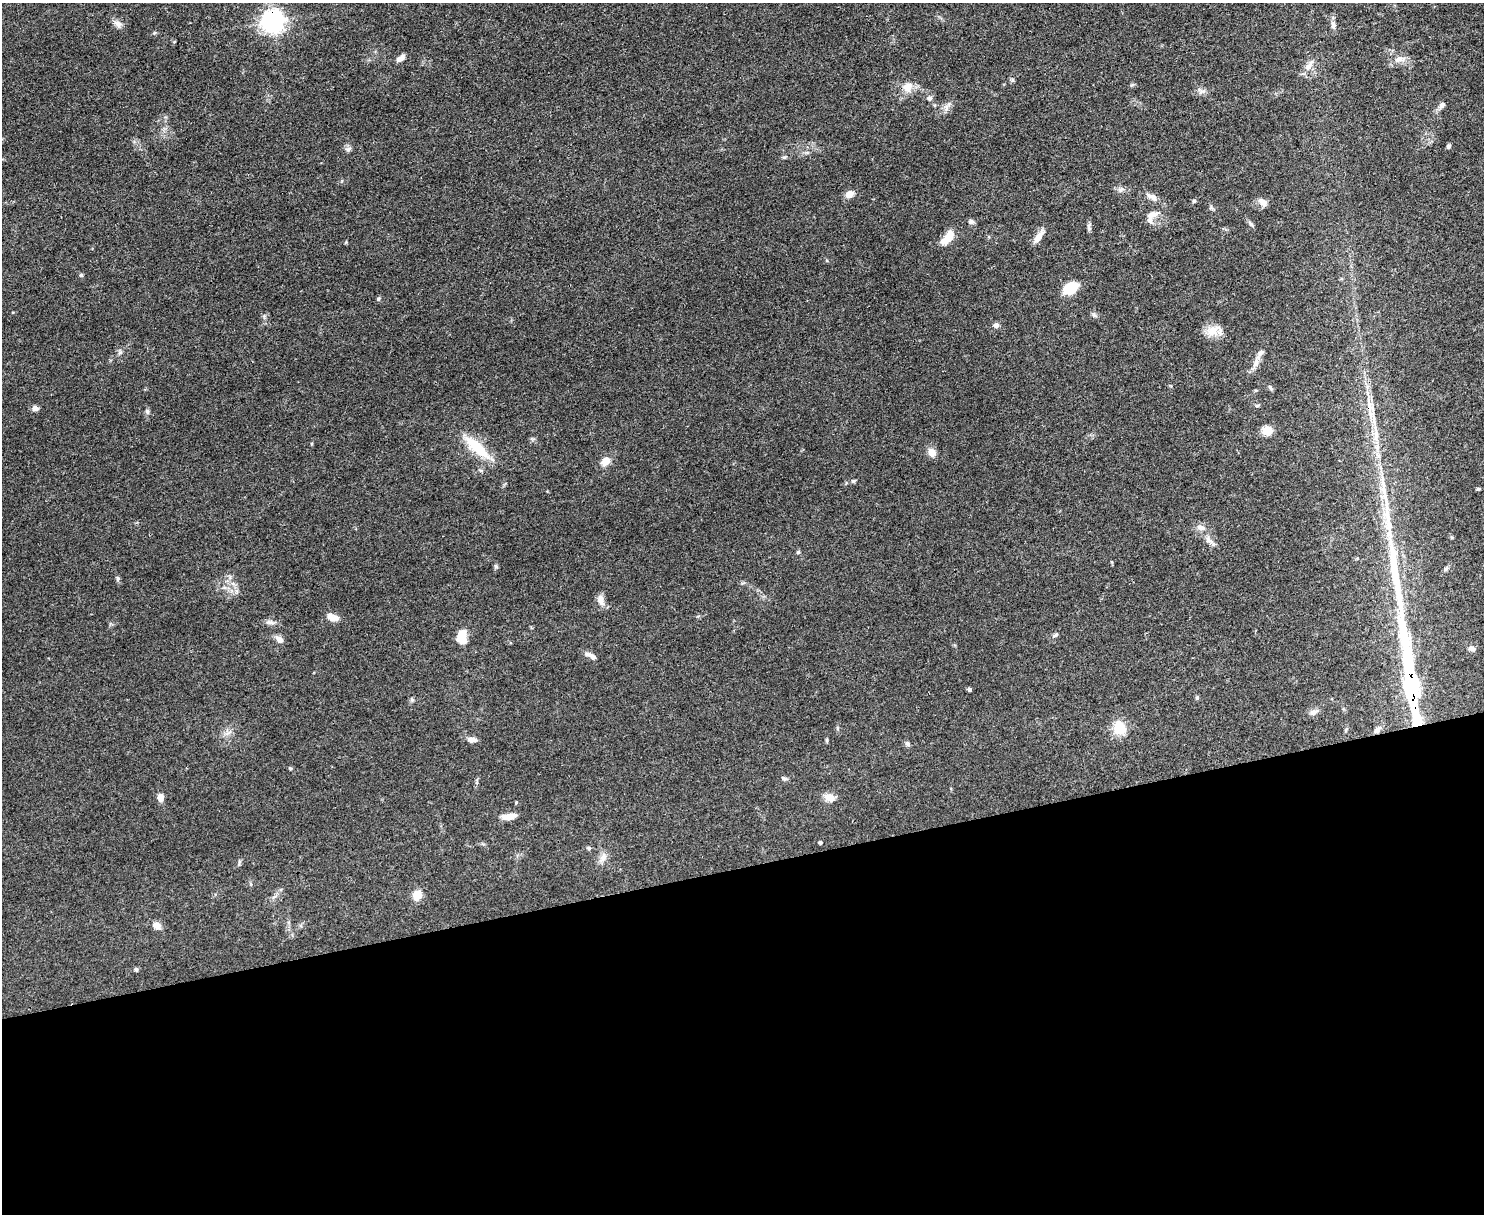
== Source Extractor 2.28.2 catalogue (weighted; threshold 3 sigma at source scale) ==
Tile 11 of 3 x 4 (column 2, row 4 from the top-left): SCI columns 1618-3099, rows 1-1212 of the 4832 x 4849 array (HDU 1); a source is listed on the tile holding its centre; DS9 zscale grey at full resolution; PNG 1486 x 1216 px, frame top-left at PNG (2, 3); no overlay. Shown black and unused: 29% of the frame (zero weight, under 3 of 4 exposures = <1% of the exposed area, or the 3 px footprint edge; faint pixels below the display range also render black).
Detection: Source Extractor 2.28.2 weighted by HDU 2 'WHT'; one run over the whole footprint, this tile lists its part. Background 0.0514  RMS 0.0049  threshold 0.022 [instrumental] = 3 sigma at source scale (4.5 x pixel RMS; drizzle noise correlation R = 1.50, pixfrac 1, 0.05/0.05 arcsec/px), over >= 5 px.
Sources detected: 85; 1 long thin detection or spike segment (spike, bleed or trail) — not listed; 5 inside a brighter listed object's ellipse — not listed separately; the other 79 listed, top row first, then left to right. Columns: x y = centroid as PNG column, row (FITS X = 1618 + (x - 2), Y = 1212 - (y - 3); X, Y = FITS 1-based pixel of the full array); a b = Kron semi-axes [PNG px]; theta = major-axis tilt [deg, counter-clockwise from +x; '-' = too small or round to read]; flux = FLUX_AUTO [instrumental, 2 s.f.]
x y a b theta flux
273 21 8 7 - 360
118 24 12 8 -39 2.5
1333 25 10 7 -84 1.9
400 58 9 6 32 2.6
1399 59 18 8 15 3.5
1309 66 20 7 53 3.6
1012 80 6 4 45 0.71
908 87 14 11 63 5.4
1201 91 12 8 -18 2.1
929 98 7 6 - 1.4
1442 105 8 7 - 1.6
1449 146 5 4 - 1.1
349 149 9 5 27 1.2
784 157 6 4 0 0.66
1121 190 9 6 37 1.5
849 194 10 7 30 3.5
1153 197 16 7 -29 3.2
1194 201 5 5 - 0.7
1263 202 11 8 -29 2.9
1153 214 16 8 21 3.4
971 222 7 6 - 1.3
1250 224 9 5 -49 1.1
1089 227 12 5 -88 1.2
950 237 14 10 85 5.7
1038 237 17 7 54 4.1
81 275 5 5 - 0.7
1071 288 11 8 30 19
378 299 6 5 - 0.8
1094 314 7 4 -55 0.96
996 325 8 7 - 1.4
1212 331 19 12 27 6.1
1256 362 13 6 78 2.7
1270 387 8 4 -55 0.81
1257 405 7 3 9 0.66
35 408 8 6 -4 1.8
1369 408 41 6 -82 10
147 411 7 5 -76 1.1
1267 431 5 5 - 24
477 447 42 13 -42 15
932 452 11 9 -68 3.4
605 461 12 9 40 4.3
853 481 6 4 16 0.78
1478 489 5 4 - 0.58
1201 527 12 8 -18 2.7
1209 540 16 6 -45 2.9
798 552 5 4 - 0.65
496 566 6 5 - 0.72
1446 569 7 5 22 0.85
118 578 6 5 - 0.95
601 600 15 8 -72 3.3
332 617 16 8 -24 3.4
271 622 12 5 -10 1.8
1056 635 7 5 28 0.91
462 637 18 11 80 7
279 639 9 6 -41 3
1472 648 9 6 -11 1.5
593 657 10 6 -35 1.6
1412 686 31 9 -84 79
969 689 4 4 - 1
1197 698 6 5 - 0.69
1313 712 11 7 21 2
1417 717 20 6 -81 34
1120 728 20 17 -60 8.5
1377 730 10 6 48 1.7
472 740 12 7 -4 2.2
827 740 6 4 90 0.59
907 744 6 6 - 1.2
290 768 5 4 - 0.56
784 778 9 4 -21 0.99
161 797 9 6 88 3.1
829 797 14 9 -18 3.9
509 816 16 7 9 4.8
820 842 3 3 - 0.8
589 848 5 5 - 0.75
603 857 17 8 63 3.2
239 862 9 3 77 0.8
417 895 11 9 61 5.8
157 926 9 7 -22 3.7
136 969 5 5 - 0.86
Overlapping masked pixels (flux is a lower limit): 5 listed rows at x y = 273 21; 1369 408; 1412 686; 1417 717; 1377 730
Unlisted compact peaks at least as high as the median listed source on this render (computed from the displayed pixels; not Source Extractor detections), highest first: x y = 412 700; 120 352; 154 33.